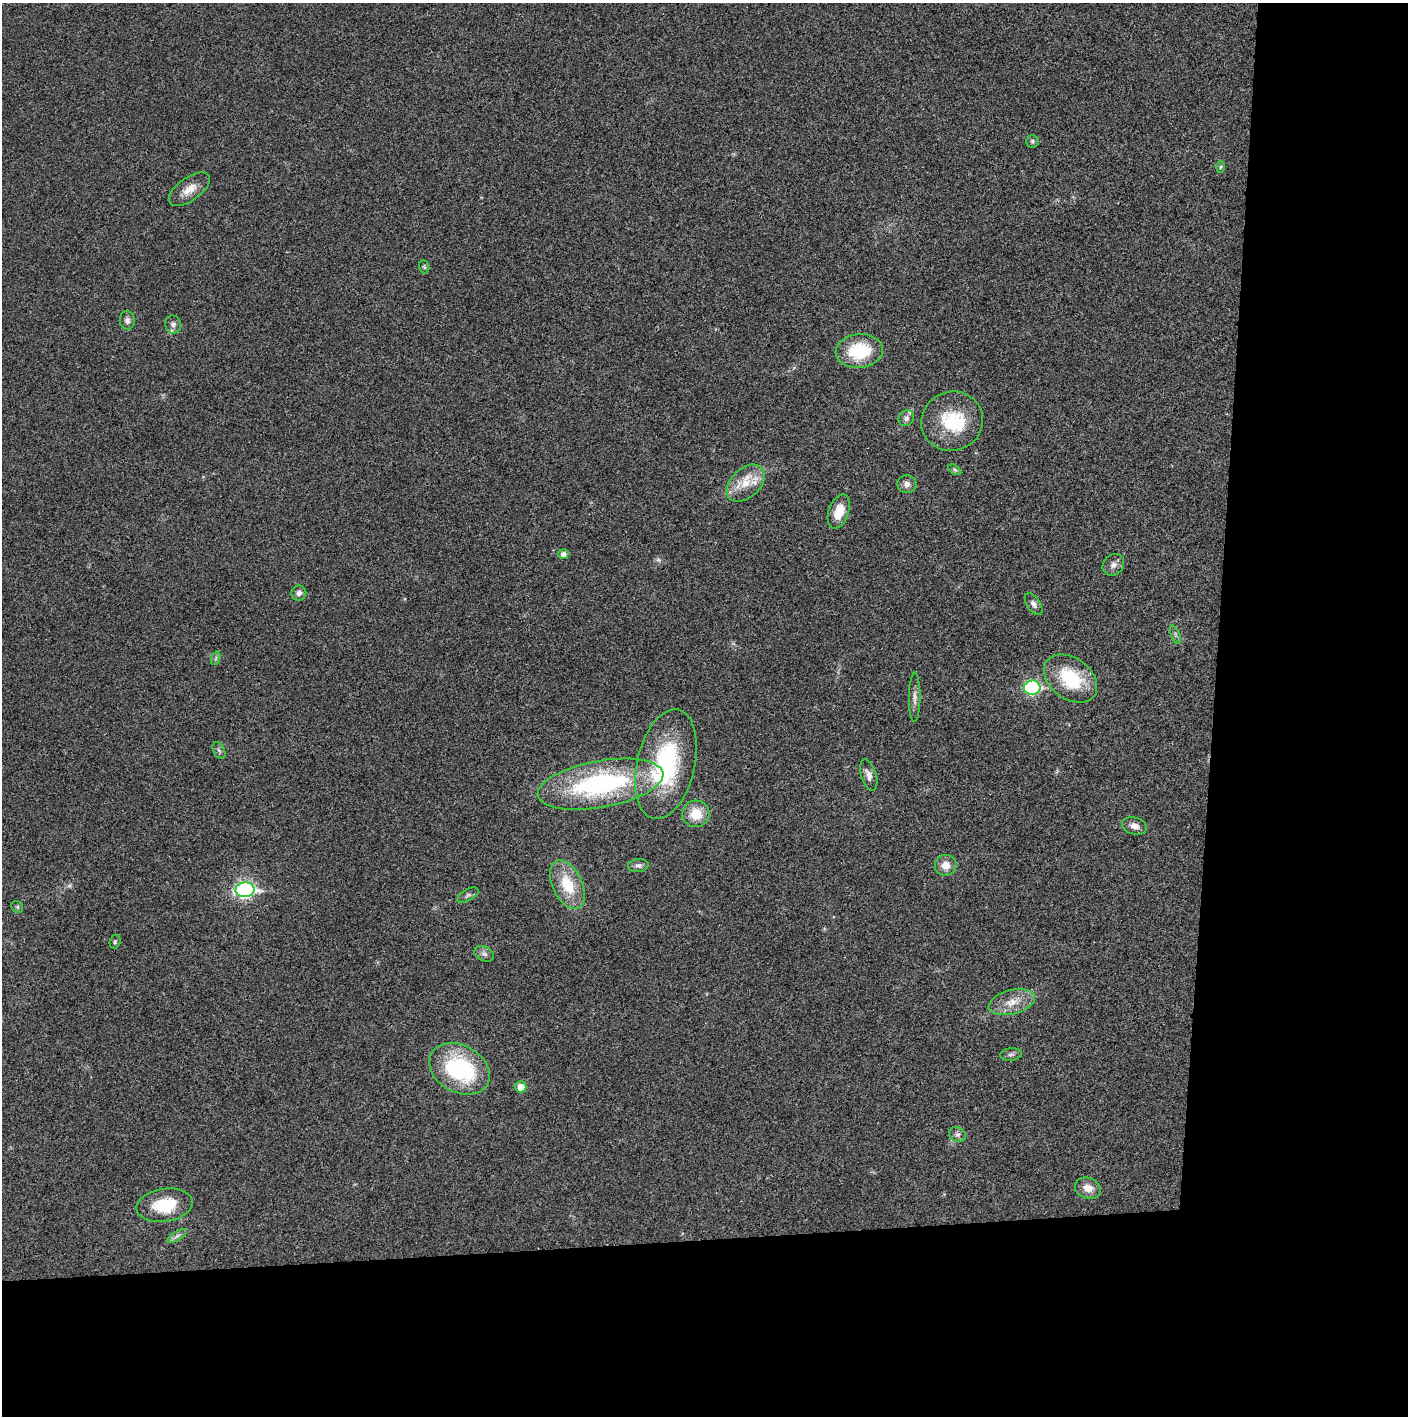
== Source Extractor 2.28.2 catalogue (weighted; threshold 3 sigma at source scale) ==
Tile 9 of 3 x 3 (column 3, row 3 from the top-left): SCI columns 2815-4220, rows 1-1414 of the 4221 x 4243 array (HDU 1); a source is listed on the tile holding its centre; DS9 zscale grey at full resolution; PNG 1410 x 1418 px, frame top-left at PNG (2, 3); each listed source drawn as its Kron ellipse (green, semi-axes under 4 px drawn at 4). Shown black and unused: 24% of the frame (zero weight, under 3 of 4 exposures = <1% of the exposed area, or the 3 px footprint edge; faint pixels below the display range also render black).
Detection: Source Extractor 2.28.2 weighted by HDU 2 'WHT'; one run over the whole footprint, this tile lists its part. Background 0.019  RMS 0.0051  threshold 0.0229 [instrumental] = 3 sigma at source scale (4.5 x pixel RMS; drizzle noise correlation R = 1.50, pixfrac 1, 0.05/0.05 arcsec/px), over >= 5 px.
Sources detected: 48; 2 too faint to see at this stretch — neither listed nor drawn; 2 inside a brighter listed object's ellipse — not listed separately; the other 44 listed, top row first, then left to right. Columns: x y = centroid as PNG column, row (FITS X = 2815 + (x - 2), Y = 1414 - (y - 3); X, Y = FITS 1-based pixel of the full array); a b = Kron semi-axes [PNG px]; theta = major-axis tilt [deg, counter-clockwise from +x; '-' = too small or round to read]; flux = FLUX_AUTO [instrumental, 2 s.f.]
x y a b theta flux
1033 141 6 6 - 1.2
1220 167 6 4 87 0.75
189 189 24 11 36 6.6
424 267 7 5 -69 0.77
127 320 9 7 -81 2
173 324 9 8 - 2.2
859 351 24 17 5 26
906 418 8 7 - 1.9
952 421 31 29 23 26
955 470 7 4 -31 0.79
746 483 22 14 44 11
907 484 9 9 - 2.6
839 511 18 10 71 9.3
563 554 5 5 - 2.3
1113 565 12 10 45 3
299 593 7 7 - 1.9
1034 604 12 6 -55 2.2
1175 635 10 3 -69 1.1
216 658 7 4 71 0.83
1071 679 29 20 -37 30
1032 688 8 7 - 68
915 697 25 6 90 3.1
219 751 9 5 -62 1.3
666 764 56 29 77 65
869 775 16 7 -72 3.4
600 784 64 23 10 86
696 814 14 13 - 11
1134 826 13 8 -15 3.5
946 865 11 10 - 5
638 866 10 6 7 1.9
567 885 26 15 -65 19
245 890 9 7 3 130
468 895 12 5 30 1.5
17 907 6 5 - 0.86
115 942 7 5 74 0.85
484 954 10 7 -27 1.9
1012 1002 24 12 14 8.8
1011 1054 11 6 5 1.4
460 1069 32 23 -29 56
521 1087 6 5 - 5.2
957 1134 9 7 -33 1.7
1088 1188 13 10 -21 5.1
165 1205 28 16 8 19
177 1236 11 4 32 1.7